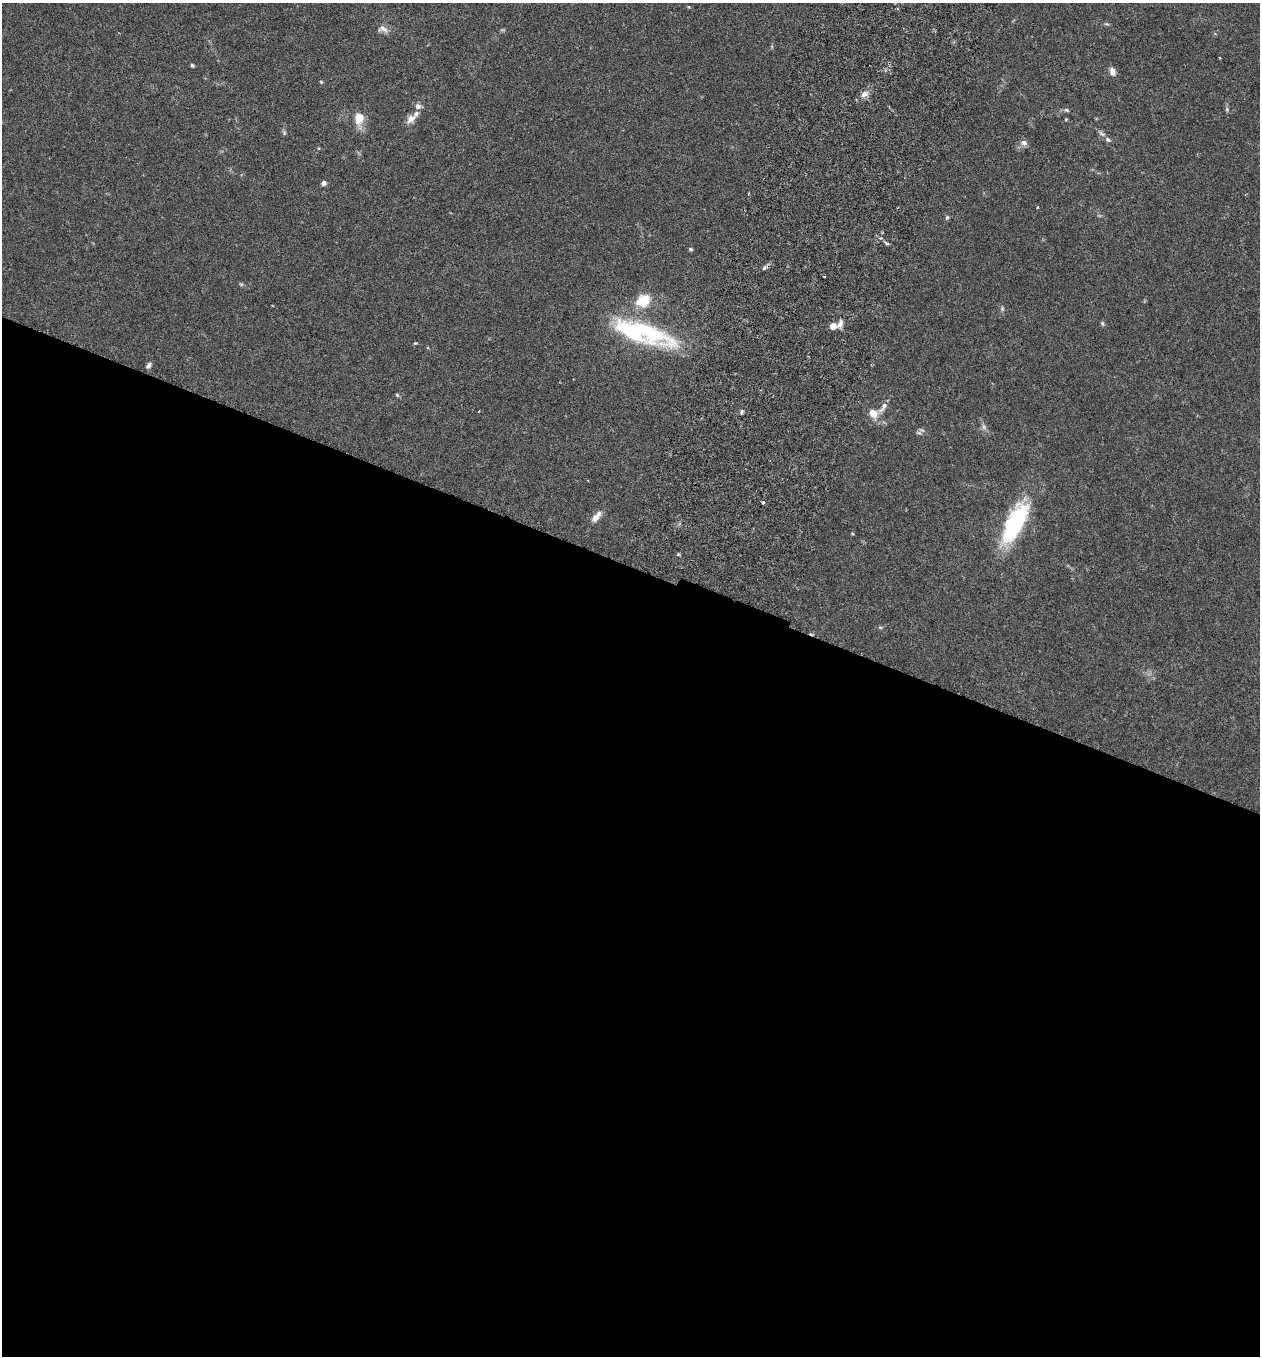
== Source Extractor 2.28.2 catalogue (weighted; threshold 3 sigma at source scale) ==
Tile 14 of 4 x 4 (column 2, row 4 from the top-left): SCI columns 1450-2707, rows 28-1381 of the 5544 x 5466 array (HDU 1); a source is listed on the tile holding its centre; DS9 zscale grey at full resolution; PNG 1262 x 1358 px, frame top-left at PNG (2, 3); no overlay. Shown black and unused: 58% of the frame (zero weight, under 3 of 6 exposures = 3% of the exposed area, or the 3 px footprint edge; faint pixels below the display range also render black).
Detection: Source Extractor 2.28.2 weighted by HDU 2 'WHT'; one run over the whole footprint, this tile lists its part. Background 0.0171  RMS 0.002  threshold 0.008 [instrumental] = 3 sigma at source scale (4.09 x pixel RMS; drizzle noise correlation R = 1.36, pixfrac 0.8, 0.05/0.05 arcsec/px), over >= 5 px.
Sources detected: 44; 1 too faint to see at this stretch — not listed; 4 inside a brighter listed object's ellipse — not listed separately; the other 39 listed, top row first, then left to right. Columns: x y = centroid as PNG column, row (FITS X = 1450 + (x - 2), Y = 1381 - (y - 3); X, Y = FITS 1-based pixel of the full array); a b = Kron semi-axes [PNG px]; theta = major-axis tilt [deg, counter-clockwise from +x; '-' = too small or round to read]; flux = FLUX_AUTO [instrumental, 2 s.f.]
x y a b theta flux
1106 24 8 3 -5 0.23
383 29 16 9 -13 1
192 65 4 3 - 0.27
1112 71 8 6 -75 1.2
321 82 4 4 - 0.18
864 94 11 8 25 1.1
418 106 8 8 - 0.72
1227 109 6 5 - 0.32
1066 110 7 5 -17 0.36
359 118 14 9 84 3.1
411 119 13 8 44 1.3
1066 119 4 3 - 0.17
284 133 6 5 - 0.3
1108 140 8 6 -34 0.49
1024 143 9 7 -43 0.7
324 183 6 5 - 0.6
947 217 6 4 72 0.32
886 243 8 3 -32 0.3
690 249 5 4 - 0.29
764 268 7 4 45 0.4
824 276 3 2 - 0.15
241 284 6 4 -17 0.25
643 301 17 13 33 4.6
1002 309 6 4 80 0.3
1102 323 7 5 -72 0.27
833 326 9 7 0 1.5
643 333 75 22 -17 24
415 343 7 3 5 0.19
148 365 8 5 53 0.51
397 395 6 4 -45 0.23
883 407 18 7 53 1.3
741 412 6 4 89 0.29
873 413 12 9 -54 2
984 427 9 5 -61 0.57
922 430 9 5 -26 0.47
763 502 3 3 - 0.37
595 517 11 8 44 1.2
1015 522 48 18 63 19
852 533 4 3 - 0.17